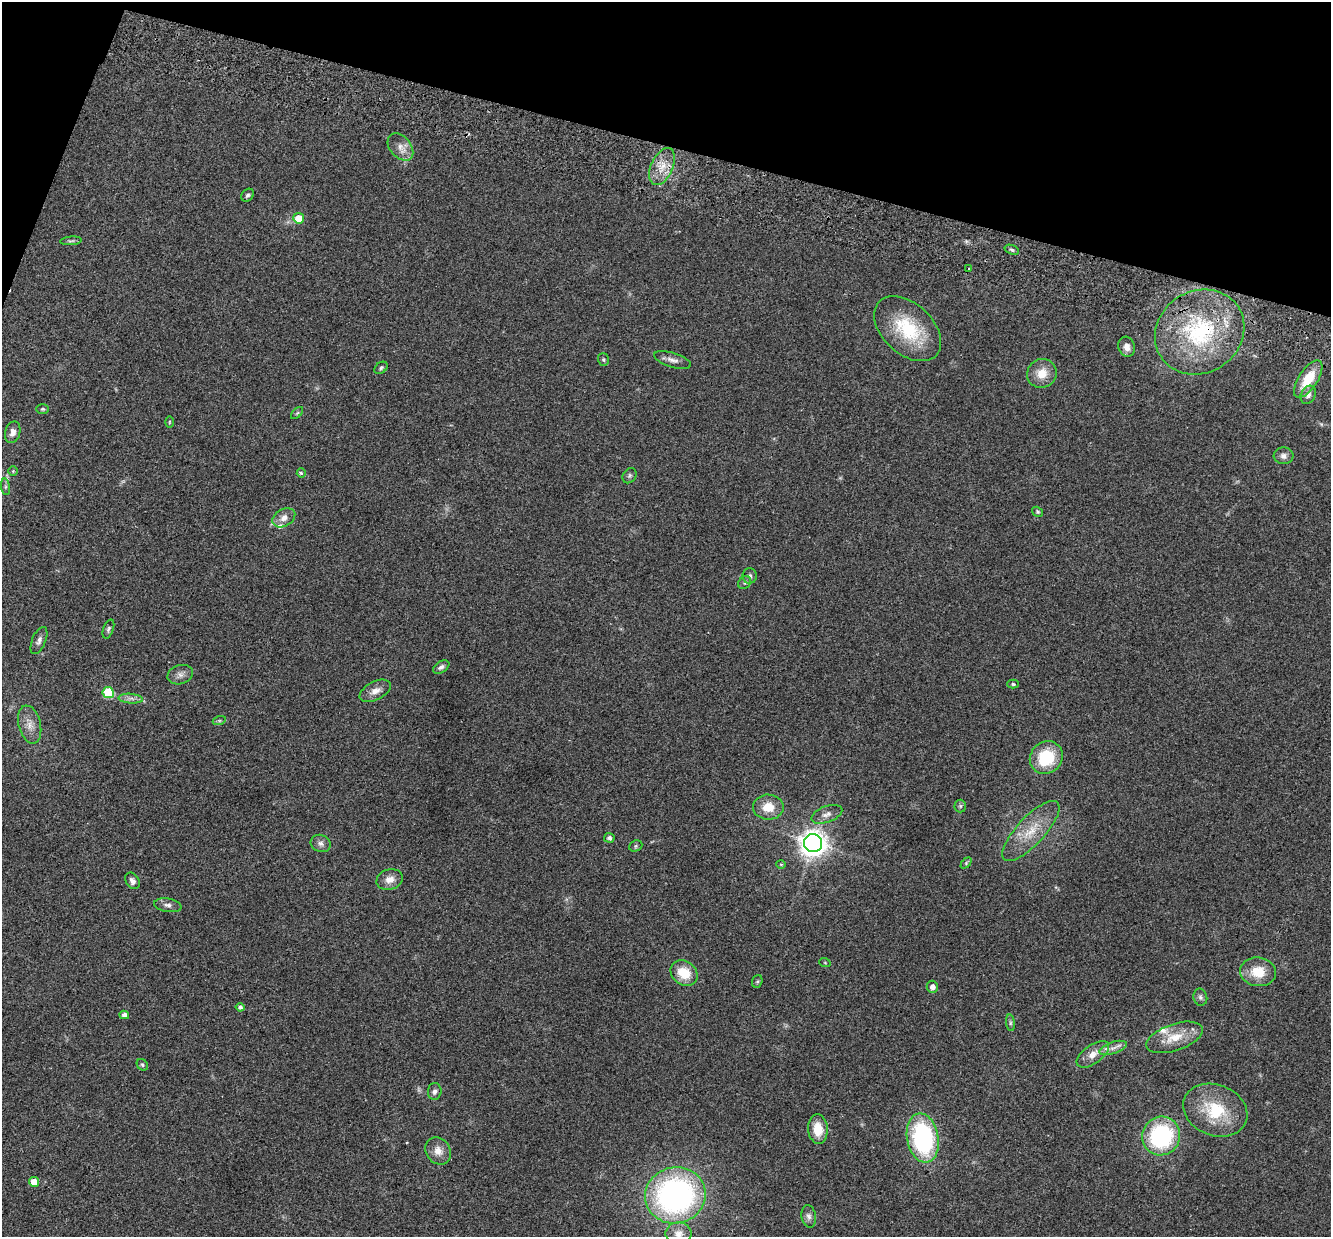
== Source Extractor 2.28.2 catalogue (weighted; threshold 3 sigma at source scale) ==
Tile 2 of 4 x 4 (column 2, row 1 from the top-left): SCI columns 1351-2679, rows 3893-5127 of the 5357 x 5440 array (HDU 1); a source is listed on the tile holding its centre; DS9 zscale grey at full resolution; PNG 1333 x 1239 px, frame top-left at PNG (2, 2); each listed source drawn as its Kron ellipse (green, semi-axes under 4 px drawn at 4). Shown black and unused: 13% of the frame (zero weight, under 2 of 3 exposures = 3% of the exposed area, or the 3 px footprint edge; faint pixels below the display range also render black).
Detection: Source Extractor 2.28.2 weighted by HDU 2 'WHT'; one run over the whole footprint, this tile lists its part. Background 0.0531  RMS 0.0079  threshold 0.0354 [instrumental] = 3 sigma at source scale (4.5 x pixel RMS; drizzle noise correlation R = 1.50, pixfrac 1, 0.05/0.05 arcsec/px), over >= 5 px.
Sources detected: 80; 2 too faint to see at this stretch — neither listed nor drawn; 2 inside a brighter listed object's ellipse — not listed separately; the other 76 listed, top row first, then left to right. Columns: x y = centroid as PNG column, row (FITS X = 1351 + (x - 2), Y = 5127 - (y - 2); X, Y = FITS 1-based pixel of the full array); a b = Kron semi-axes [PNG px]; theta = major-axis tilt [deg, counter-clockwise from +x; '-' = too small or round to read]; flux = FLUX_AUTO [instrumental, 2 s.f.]
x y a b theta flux
400 147 15 10 -49 6.8
662 166 20 11 65 12
247 195 7 5 47 1.6
299 218 5 5 - 14
71 241 11 4 4 1.5
1012 250 7 4 -20 1.6
969 269 3 2 - 1.2
908 329 39 25 -43 44
1200 332 46 41 33 87
1127 347 10 8 -75 4.8
603 360 6 5 - 1.2
672 360 19 7 -17 4.4
381 368 7 5 38 1.3
1042 373 15 14 - 11
1308 379 21 9 56 17
1308 395 9 7 63 3.2
42 409 6 5 - 1.3
297 413 7 4 45 1.3
169 422 6 4 89 0.84
13 432 11 7 75 4.2
1283 456 10 8 -4 3.4
13 471 5 5 - 0.92
301 473 5 4 - 1.3
630 476 8 6 55 1.7
5 487 8 4 -82 1.5
1038 512 6 4 -33 1.1
284 518 12 8 30 5.5
750 576 7 7 - 2.5
745 583 7 6 - 1.6
108 629 10 5 70 1.8
39 640 14 7 67 3.4
441 667 9 5 33 2.4
180 675 13 9 16 4
1013 684 6 4 -3 1.1
375 691 17 9 27 6.4
108 692 6 5 - 40
131 699 12 4 -5 3.1
219 721 6 4 18 1.3
30 725 19 11 -76 8
1046 758 17 15 46 34
960 806 6 6 - 1.4
768 807 15 12 -1 13
827 814 16 8 20 4.9
1031 831 39 13 47 21
609 838 5 5 - 2.4
321 843 10 8 -24 3.4
813 843 9 9 - 820
636 846 7 5 23 1.3
966 863 6 4 47 0.98
781 864 4 4 - 0.75
390 879 13 10 17 6.1
132 881 9 6 -53 3.1
168 905 14 7 -9 3.3
825 963 6 3 -19 0.66
1258 972 18 14 -7 17
684 973 15 11 -35 17
757 981 6 5 - 1.2
932 987 6 5 - 4.1
1200 997 8 7 - 2.2
240 1007 4 4 - 2.2
124 1015 4 4 - 4.1
1010 1023 8 4 -83 1.3
1174 1037 29 13 19 17
1113 1048 14 6 17 4.3
1093 1054 19 9 35 8.4
142 1065 6 5 - 1.1
435 1091 8 6 83 2.4
1215 1110 33 25 -21 37
818 1129 15 10 -85 14
1161 1136 19 19 - 83
923 1138 25 15 -80 100
438 1151 14 12 -54 7.5
34 1182 5 5 - 8.2
675 1195 30 28 13 210
809 1216 11 7 -81 3.1
678 1234 13 11 0 6.4
Overlapping masked pixels (flux is a lower limit): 1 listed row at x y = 1200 332